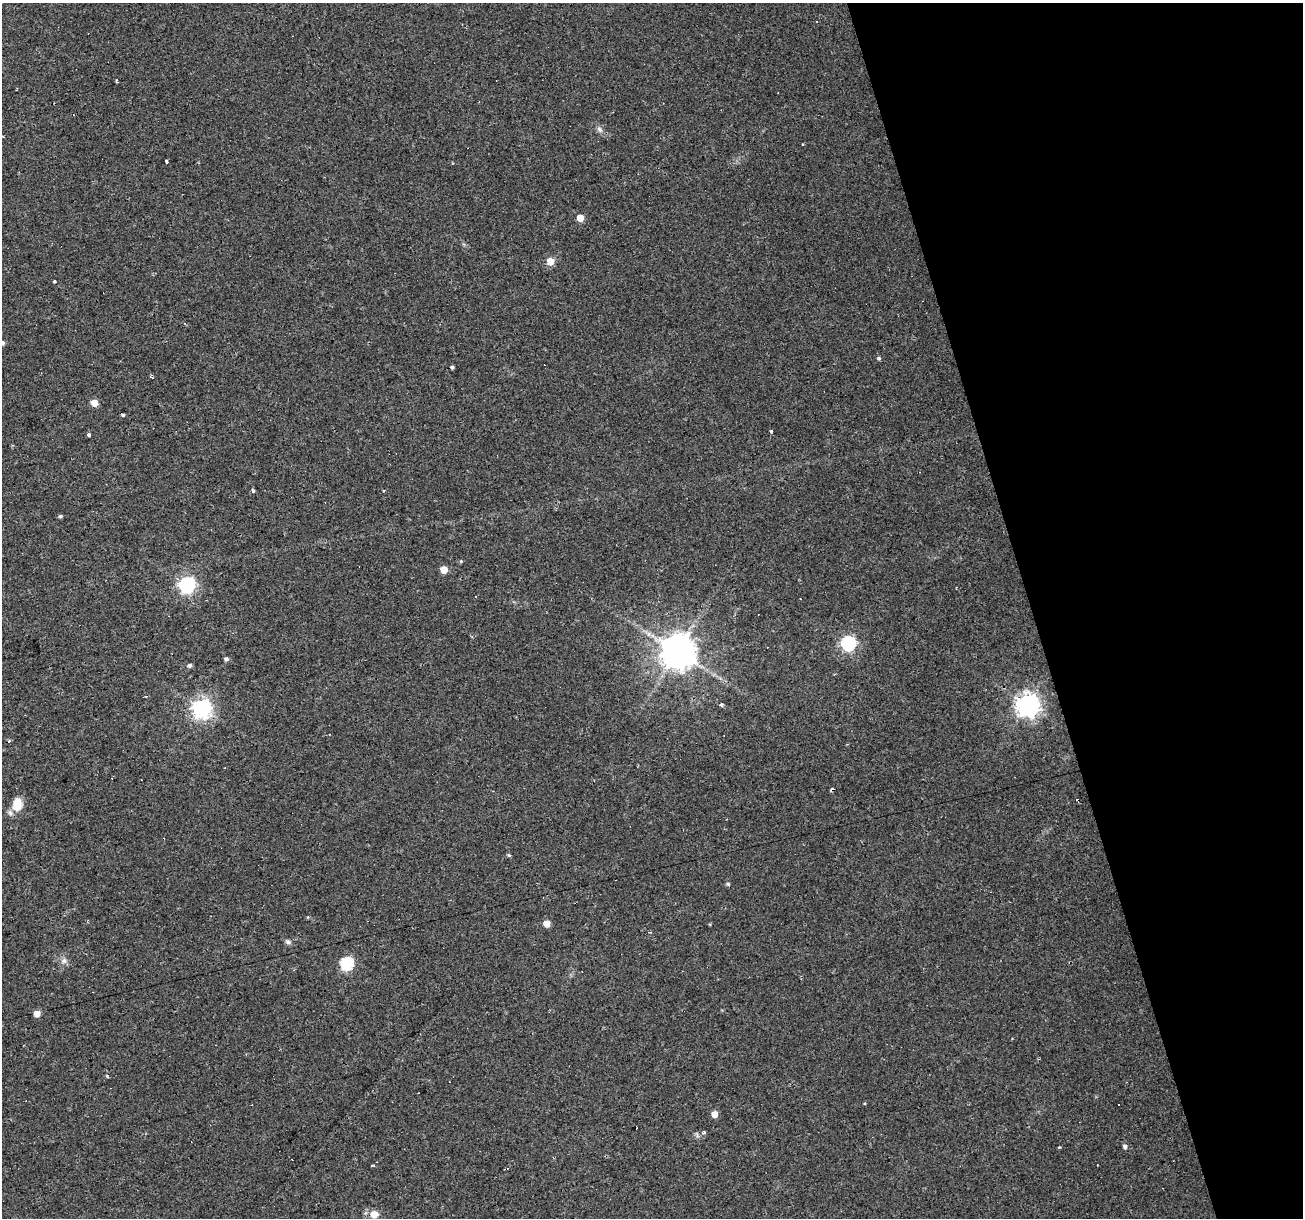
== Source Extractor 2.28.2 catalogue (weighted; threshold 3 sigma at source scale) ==
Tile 12 of 4 x 4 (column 4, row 3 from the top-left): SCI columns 3904-5204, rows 1264-2479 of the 5204 x 5007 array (HDU 1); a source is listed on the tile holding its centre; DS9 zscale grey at full resolution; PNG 1305 x 1220 px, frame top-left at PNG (2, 3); no overlay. Shown black and unused: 21% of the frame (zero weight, under 2 of 3 exposures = <1% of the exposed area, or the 3 px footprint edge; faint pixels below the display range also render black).
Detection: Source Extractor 2.28.2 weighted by HDU 2 'WHT'; one run over the whole footprint, this tile lists its part. Background 0.0333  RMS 0.0067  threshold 0.0302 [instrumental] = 3 sigma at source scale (4.5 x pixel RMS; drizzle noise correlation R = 1.50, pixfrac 1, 0.0396/0.0396 arcsec/px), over >= 5 px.
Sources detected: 61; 17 cosmic-ray / hot-pixel residue — not listed; the other 44 listed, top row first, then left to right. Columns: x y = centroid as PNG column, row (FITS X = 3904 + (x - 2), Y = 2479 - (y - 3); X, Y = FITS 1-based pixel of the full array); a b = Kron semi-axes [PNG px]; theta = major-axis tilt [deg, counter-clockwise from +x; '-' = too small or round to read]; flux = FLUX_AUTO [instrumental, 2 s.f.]
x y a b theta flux
116 81 6 2 86 0.61
600 129 10 6 -58 2.4
167 161 4 3 - 2.3
580 218 5 5 - 10
550 261 5 5 - 14
54 281 3 3 - 1.5
2 343 4 4 - 2.3
879 358 5 4 - 1.1
452 367 4 3 - 1.3
94 403 5 5 - 8.7
123 415 3 3 - 1
771 431 4 3 - 0.84
89 434 4 3 - 2.4
253 491 5 4 - 1.2
60 516 4 4 - 1.1
461 561 5 4 - 0.76
444 570 5 5 - 13
187 585 7 6 - 200
800 599 3 2 - 0.59
848 643 6 6 - 130
677 651 10 9 - 1600
226 659 4 4 - 2
189 665 5 4 - 1.6
721 705 5 4 - 1.3
1027 705 8 8 - 530
201 708 7 7 - 320
8 741 3 3 - 1.9
832 790 4 3 - 9.6
17 805 14 9 83 14
509 855 5 4 - 0.86
728 884 5 4 - 1.2
547 924 5 5 - 9.2
288 942 9 6 -26 1.9
64 961 9 7 56 2.6
347 963 6 6 - 87
37 1013 5 5 - 8.5
107 1076 5 3 - 0.68
1118 1105 2 2 - 0.55
714 1114 5 5 - 6.2
704 1133 5 4 - 1.5
697 1135 10 3 -80 1
1125 1146 5 5 - 2.1
373 1166 4 3 - 2.7
374 1214 5 5 - 11
Overlapping masked pixels (flux is a lower limit): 1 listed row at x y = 832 790
Isophote crosses this tile's border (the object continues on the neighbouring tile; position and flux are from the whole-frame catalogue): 1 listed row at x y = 2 343